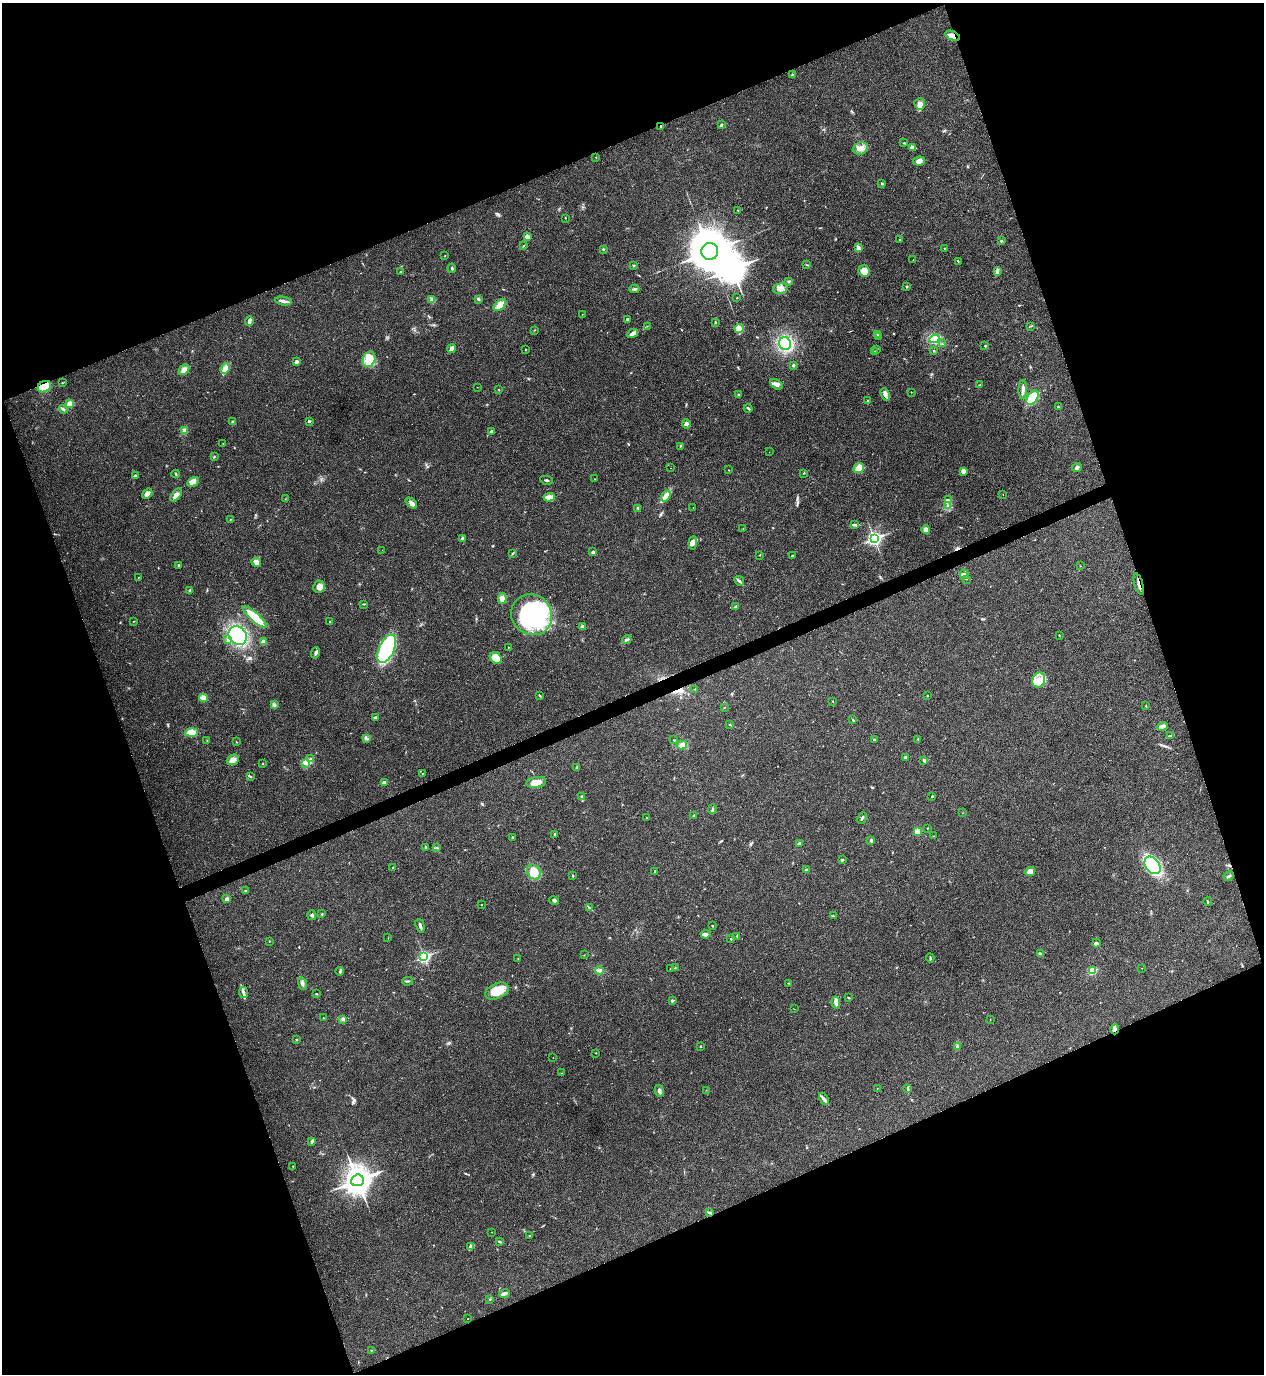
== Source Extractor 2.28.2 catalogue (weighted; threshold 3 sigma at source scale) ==
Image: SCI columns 155-5201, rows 5-5491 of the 5482 x 5493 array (HDU 1 of 3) = the unmasked area's bounding box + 8 px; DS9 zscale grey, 4 x 4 block average (1 PNG px = mean of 4 x 4 image px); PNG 1266 x 1376 px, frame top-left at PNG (2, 3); each listed source drawn as its Kron ellipse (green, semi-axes under 4 px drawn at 4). Shown black and unused: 41% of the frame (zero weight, under 3 of 4 exposures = <1% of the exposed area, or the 3 px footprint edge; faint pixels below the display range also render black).
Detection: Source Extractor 2.28.2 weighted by HDU 2 'WHT'. Background 0.0203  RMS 0.0049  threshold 0.0222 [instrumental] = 3 sigma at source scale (4.5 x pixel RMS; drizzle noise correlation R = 1.50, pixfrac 1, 0.05/0.05 arcsec/px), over >= 5 px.
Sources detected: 292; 2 inside a brighter object's white glare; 2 cosmic-ray / hot-pixel residue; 1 long thin detection or spike segment (spike, bleed or trail) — neither listed nor drawn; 4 coinciding with a brighter row at this scale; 10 inside a brighter listed object's ellipse — not listed separately; the other 273 listed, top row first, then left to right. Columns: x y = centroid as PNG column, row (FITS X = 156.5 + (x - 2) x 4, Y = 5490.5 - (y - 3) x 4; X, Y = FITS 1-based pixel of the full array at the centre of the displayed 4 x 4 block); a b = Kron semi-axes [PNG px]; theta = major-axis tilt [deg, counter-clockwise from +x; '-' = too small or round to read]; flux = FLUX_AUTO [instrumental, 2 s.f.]
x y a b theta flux
952 36 8 3 -23 21
792 74 3 2 - 2.4
920 104 6 5 - 13
721 125 4 2 - 5.4
661 126 2 2 - 2.7
904 143 3 2 - 1.6
861 148 7 6 - 21
912 148 3 2 - 2.7
596 157 2 2 - 2.5
919 161 6 4 10 16
882 184 3 2 - 3.5
738 210 2 2 - 0.79
565 218 2 2 - 1.4
527 236 4 3 - 10
899 240 2 2 - 1.8
1002 241 3 2 - 2.5
524 246 2 2 - 1.6
858 248 2 2 - 2.5
603 249 2 2 - 1.7
944 249 2 2 - 0.76
710 251 8 8 - 9500
445 256 2 2 - 1.2
913 260 2 2 - 1.3
958 261 2 2 - 1.6
807 265 2 2 - 1.4
633 266 2 2 - 1.6
452 268 4 2 - 3.8
864 271 6 5 - 26
400 272 2 2 - 4.1
998 272 3 3 - 5.5
789 281 3 2 - 4.6
907 286 2 2 - 1.4
780 288 7 5 15 16
634 289 5 2 - 5
736 298 2 2 - 0.87
432 299 4 2 - 4.3
478 299 3 2 - 3.5
283 301 8 2 -8 10
500 305 7 4 39 31
582 314 2 2 - 0.52
628 320 3 3 - 6.1
249 321 4 3 - 8.5
715 322 3 2 - 2
647 326 2 2 - 1.1
1030 326 3 2 - 1.7
739 329 4 3 - 7.1
534 330 2 2 - 1.1
633 333 6 4 30 11
877 334 2 2 - 1.5
878 336 2 2 - 1.2
934 339 5 3 - 81
785 344 6 6 - 170
942 344 3 2 - 2.5
985 346 2 2 - 4.5
451 349 4 3 - 13
877 349 4 2 - 2
525 350 2 2 - 3
934 351 2 2 - 2.1
875 352 3 2 - 3.5
369 359 8 6 66 29
296 362 2 2 - 12
793 365 3 2 - 3.5
225 369 5 3 - 22
184 370 6 4 45 14
62 383 2 2 - 1.3
776 384 7 4 -33 12
980 385 3 2 - 2.5
44 387 7 5 30 67
477 387 2 2 - 0.4
499 389 2 2 - 0.69
1023 389 9 3 88 11
911 392 2 2 - 0.76
885 394 6 3 -67 13
738 395 3 2 - 3.7
1033 398 8 5 52 76
868 401 3 2 - 2.6
70 404 2 2 - 68
1058 407 3 2 - 1.9
748 408 4 2 - 4
63 409 4 2 - 4.8
309 421 2 2 - 8.7
233 422 4 2 - 3.7
686 424 4 3 - 6.3
185 431 4 3 - 7.6
491 431 2 2 - 6.3
223 444 2 2 - 0.78
680 446 3 2 - 2.1
769 452 2 2 - 0.51
214 457 2 2 - 1.1
1077 467 5 3 - 6.2
671 468 2 2 - 0.63
859 468 5 4 - 31
729 470 2 2 - 1.3
963 471 3 3 - 15
804 473 2 2 - 1.8
176 474 4 2 - 3.9
136 475 3 2 - 6.4
595 479 2 2 - 0.84
546 480 6 2 -11 4.6
193 482 6 4 29 17
147 493 6 4 39 18
176 495 8 3 50 13
1003 495 2 2 - 0.6
665 496 6 4 57 17
549 497 5 3 - 26
285 499 2 2 - 0.77
948 500 4 2 - 3.9
411 503 6 4 -42 13
948 506 3 2 - 3.2
693 507 2 2 - 0.66
638 508 4 2 - 2.9
230 519 2 2 - 1.4
855 524 3 2 - 2
743 528 2 2 - 0.64
926 530 4 4 - 13
874 538 3 3 - 810
462 539 4 2 - 4
693 543 7 3 84 9.7
382 550 2 2 - 0.46
593 552 3 3 - 5.5
513 553 2 2 - 1.7
760 555 2 2 - 1.1
792 555 3 2 - 2.5
256 562 5 4 - 13
178 565 2 2 - 3.2
1080 566 2 2 - 0.9
964 574 5 3 - 6.5
139 577 2 2 - 0.87
966 579 2 2 - 0.76
739 581 5 2 - 5.3
1139 584 11 2 -74 11
319 587 6 5 - 19
190 591 3 2 - 3.7
502 598 5 4 - 18
364 604 2 2 - 1.4
736 606 4 2 - 4.4
532 615 21 19 -42 460
255 617 15 4 -40 79
133 621 2 2 - 1
330 622 2 2 - 2.2
582 627 2 2 - 6.8
238 635 10 8 -49 250
1059 635 2 2 - 1.6
227 640 4 2 - 3.6
627 640 5 2 - 6.8
264 642 3 3 - 8.8
508 647 2 2 - 0.94
387 649 15 7 65 290
316 653 5 2 - 6.9
496 658 7 5 -42 39
1039 680 7 6 - 29
695 689 2 2 - 0.8
540 696 3 2 - 3.3
927 696 2 2 - 1.5
203 698 4 4 - 18
833 701 2 2 - 1.2
274 704 2 2 - 2.1
1146 706 3 2 - 1.4
724 708 2 2 - 1.4
375 717 3 2 - 3.1
853 720 2 2 - 2.2
730 725 2 2 - 2.2
1162 726 5 4 - 8.5
192 733 6 4 2 33
1170 736 3 2 - 3.2
366 739 2 2 - 2
918 739 2 2 - 0.88
207 740 2 2 - 0.78
674 740 2 2 - 1.4
874 740 3 2 - 3.4
236 742 2 2 - 1
682 745 5 4 - 17
905 758 3 2 - 7.7
310 759 2 2 - 1.6
233 760 6 5 - 15
924 761 4 2 - 3.4
263 763 2 2 - 1.2
306 763 3 2 - 3
576 768 3 2 - 2.7
422 773 2 2 - 1.1
250 777 3 2 - 1.9
384 782 2 2 - 26
536 782 10 5 8 33
582 796 3 2 - 3.2
932 796 2 2 - 5.5
712 809 5 2 - 2.4
962 813 2 2 - 0.6
694 816 3 2 - 2.4
646 818 2 2 - 1.3
862 818 6 2 64 4.9
927 828 2 2 - 0.99
918 831 4 4 - 15
555 834 3 2 - 2.4
933 836 2 2 - 0.91
512 838 3 2 - 2.3
871 840 2 2 - 16
799 844 2 2 - 9.2
426 847 3 2 - 2.8
437 848 3 2 - 2.8
842 860 3 2 - 2.8
1153 865 9 7 -52 250
393 867 2 2 - 0.86
806 870 3 2 - 3.4
655 871 3 2 - 1.4
534 872 8 6 -55 41
1030 872 5 4 - 16
573 876 2 2 - 2.7
1229 876 5 2 - 5.2
246 891 3 2 - 2.2
227 899 2 2 - 26
554 900 5 3 - 4.3
1208 902 4 2 - 2.4
482 905 2 2 - 1.1
589 907 3 2 - 3
322 914 2 2 - 1.8
312 915 5 2 - 4.1
833 916 3 2 - 2.6
420 926 7 2 -74 8.2
712 926 2 2 - 1.4
705 934 5 3 - 7.4
737 936 2 2 - 1.8
388 938 2 2 - 0.66
731 939 2 2 - 2.6
269 941 2 2 - 1.1
1096 943 4 3 - 5
1040 954 3 2 - 9.1
584 955 2 2 - 0.67
424 957 3 2 - 470
930 958 4 2 - 3
518 959 2 2 - 1
675 968 2 2 - 1.2
1142 968 2 2 - 0.44
670 969 2 2 - 1.2
599 970 4 2 - 4.6
340 971 4 2 - 5
1092 971 2 2 - 150
408 981 5 2 - 3.3
789 983 2 2 - 1.1
302 984 6 3 -77 7.8
497 991 12 7 23 57
243 992 6 3 -82 9.3
317 994 2 2 - 2.1
848 998 2 2 - 1.2
672 1001 2 2 - 9.6
836 1003 6 4 -78 9.2
794 1009 2 2 - 0.59
323 1018 2 2 - 1.2
343 1019 3 2 - 3.8
990 1020 2 2 - 0.97
1115 1029 5 3 - 7.9
297 1040 2 2 - 2.2
700 1046 2 2 - 1.7
957 1046 3 2 - 2.9
596 1053 2 2 - 0.96
553 1058 2 2 - 0.62
561 1073 2 2 - 0.9
908 1088 3 2 - 2.4
877 1089 2 2 - 0.74
706 1090 2 2 - 0.66
659 1091 6 3 -76 9.5
824 1099 6 2 -61 7.8
312 1141 3 2 - 3.4
293 1166 2 2 - 0.99
357 1180 6 5 - 3400
709 1213 2 2 - 1.4
492 1232 2 2 - 0.66
530 1235 4 2 - 2.1
499 1241 3 2 - 3.6
471 1246 3 2 - 4.4
504 1293 5 2 - 12
490 1299 2 2 - 1.3
468 1319 2 2 - 0.83
371 1350 2 2 - 1.7
Overlapping masked pixels (flux is a lower limit): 5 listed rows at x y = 952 36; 661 126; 44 387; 1139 584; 1115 1029
Diffuse or blended objects may show on this block-average render without a row.